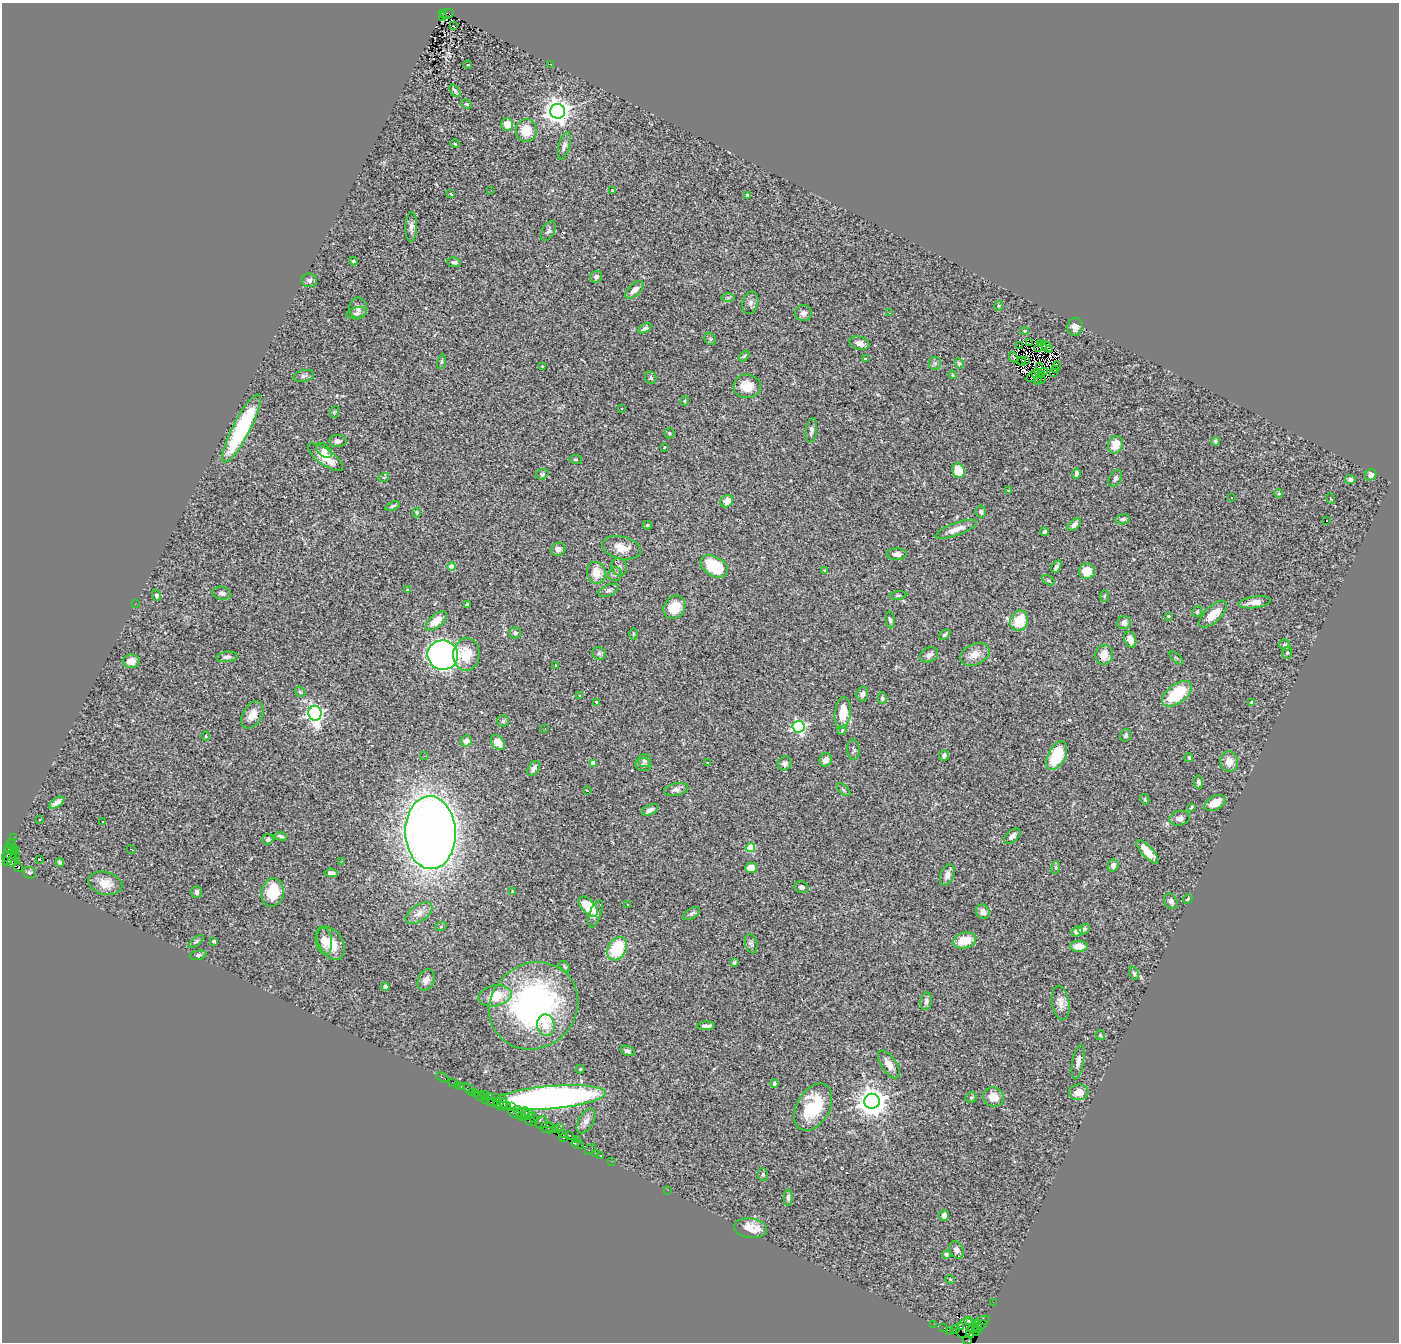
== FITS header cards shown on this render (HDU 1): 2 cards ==
NAXIS1  =                 1397
NAXIS2  =                 1340

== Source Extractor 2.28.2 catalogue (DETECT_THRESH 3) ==
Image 1397 x 1340 px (HDU 1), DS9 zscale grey, 1 PNG px = 1 image px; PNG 1401 x 1344 px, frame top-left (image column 1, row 1340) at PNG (2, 3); each listed source drawn as its Kron ellipse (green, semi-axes under 4 px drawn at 4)
Background 1.33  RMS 0.088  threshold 0.263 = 3 sigma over >= 5 px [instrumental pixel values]
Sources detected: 327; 4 with non-positive FLUX_AUTO (blend fragments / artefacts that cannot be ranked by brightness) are neither listed nor drawn; the other 323 listed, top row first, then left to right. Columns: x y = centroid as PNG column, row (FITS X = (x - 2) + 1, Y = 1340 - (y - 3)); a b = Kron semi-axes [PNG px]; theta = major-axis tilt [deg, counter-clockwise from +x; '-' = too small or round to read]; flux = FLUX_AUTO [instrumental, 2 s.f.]
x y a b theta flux
442 13 3 3 - 130
447 14 6 5 - 360
442 17 3 2 - 130
453 26 2 2 - 7.6
550 64 2 2 - 3.6
468 65 4 2 - 3.5
455 91 7 3 -53 13
467 104 5 3 - 6.9
558 111 7 7 - 6300
507 124 6 6 - 55
526 130 11 10 - 130
455 144 4 3 - 4.3
564 146 14 5 74 25
491 190 2 2 - 4.2
613 191 3 2 - 5.5
451 194 3 3 - 8.9
748 195 4 4 - 12
411 227 15 6 88 26
548 231 10 6 61 17
353 261 4 3 - 7.4
454 262 7 4 -9 14
596 277 6 5 - 22
309 280 8 7 - 16
634 290 11 6 42 42
728 298 7 4 1 11
750 303 11 7 74 24
998 306 5 3 - 6.6
358 308 10 9 - 29
356 313 10 6 11 20
803 313 8 8 - 21
890 313 3 2 - 4.9
1075 327 9 7 83 30
645 328 7 4 30 19
1025 331 4 3 - 6.4
710 339 6 5 - 11
859 343 10 6 -14 35
1029 343 3 2 - 4.3
1040 343 4 2 - 4.9
1019 345 2 2 - 4.2
1047 346 6 2 -36 4.5
1040 347 6 3 23 3.3
1049 350 4 2 - 12
744 356 6 3 45 7.6
1013 357 5 2 - 6.5
866 359 3 3 - 7.7
1022 361 4 3 - 5.4
1026 361 4 2 - 1.9
442 362 7 4 81 8.4
935 363 6 6 - 14
959 363 5 4 - 7.2
542 366 3 2 - 3.8
1057 366 4 2 - 10
1039 367 2 2 - 6.4
1055 369 3 2 - 4.9
1045 372 2 2 - 5.9
1053 372 3 2 - 3.1
1036 374 4 2 - 4.8
953 375 4 4 - 6.1
1041 375 3 2 - 9.3
304 376 10 5 12 16
1031 377 6 3 44 14
651 378 6 5 - 11
1041 379 2 2 - 3.9
1037 380 2 2 - 5.2
747 386 14 11 -1 110
685 401 5 2 - 5.8
621 408 3 2 - 9
334 412 6 3 71 7.3
241 428 38 8 62 650
811 430 12 5 83 21
669 433 5 5 - 8
338 441 9 6 -1 21
1216 441 4 4 - 10
1115 445 9 7 66 91
664 447 3 2 - 4.9
324 450 9 6 -42 25
326 457 21 8 -36 87
576 459 6 3 -9 5.9
958 471 7 6 - 120
542 474 6 5 - 9.6
1076 474 5 4 - 19
1371 475 6 5 - 27
384 477 5 3 - 5
1115 478 9 5 62 17
1350 480 5 4 - 20
1008 491 3 2 - 4.6
1279 493 4 4 - 11
1231 497 3 2 - 5.4
1330 498 5 2 - 5.6
727 501 6 6 - 69
393 506 7 3 20 11
981 512 6 5 - 13
417 513 5 3 - 7.5
1123 519 7 5 11 13
1327 520 2 2 - 5.8
647 525 4 3 - 8.7
1074 525 8 5 43 25
956 529 22 6 20 58
1045 532 4 3 - 12
622 548 20 11 -13 87
558 549 7 6 - 26
897 554 10 6 1 32
452 566 4 4 - 77
714 566 14 9 -31 320
619 567 8 8 - 21
1056 567 7 4 59 18
825 570 3 3 - 5.6
1087 571 8 7 - 62
596 573 11 9 -74 87
615 574 7 6 - 16
1048 580 7 4 -29 9.9
407 590 4 4 - 5.2
609 590 10 5 23 17
222 593 9 6 -10 19
156 595 6 4 -70 12
898 596 8 3 5 7.6
1104 596 6 3 88 6.7
1255 602 16 6 8 45
135 604 2 2 - 11
467 605 4 3 - 8.6
674 607 12 10 55 120
1197 612 5 4 - 10
1213 614 18 8 43 92
1168 616 3 2 - 6.6
890 620 8 4 -81 14
436 621 13 6 41 87
1019 621 10 8 67 160
1124 623 7 6 - 30
515 633 6 5 - 15
634 634 6 4 -89 6.5
945 635 6 4 38 9.2
1130 640 8 5 -69 54
1285 645 6 5 - 15
599 653 7 6 - 15
1287 653 6 5 - 8.7
466 654 16 13 87 110
975 654 15 10 22 63
443 655 15 14 - 2900
929 655 9 7 27 29
1104 655 10 8 78 77
227 657 10 5 6 21
1176 658 8 3 -44 6.8
131 661 8 7 - 39
556 665 3 2 - 6
300 692 6 4 -41 8.8
862 694 7 6 - 23
1177 694 17 9 37 280
580 696 3 3 - 5.4
882 698 5 4 - 12
597 702 3 3 - 12
1252 703 4 4 - 47
315 713 7 6 - 1900
843 713 16 8 84 140
252 715 15 9 60 61
503 721 6 6 - 11
799 727 6 6 - 1300
545 728 2 2 - 8
842 730 5 4 - 7.5
1126 735 6 5 - 16
206 736 5 4 - 7.2
466 741 6 5 - 38
498 742 8 6 -47 61
853 750 10 6 -89 13
944 755 5 4 - 16
424 756 3 2 - 6.1
1057 756 15 8 63 220
1189 758 4 4 - 13
826 760 7 6 - 42
644 761 6 6 - 13
1229 762 10 9 - 54
593 763 4 4 - 67
707 763 3 2 - 3.7
784 763 7 7 - 18
643 765 8 6 -10 19
534 768 8 5 58 30
1198 782 6 4 -83 16
676 790 12 6 11 24
844 790 8 4 -42 8.6
587 791 3 2 - 6.7
1145 799 5 4 - 6.5
57 802 9 4 34 34
1215 803 11 6 28 76
1191 807 4 2 - 6.7
650 810 8 5 27 26
1179 818 10 7 13 26
39 819 3 2 - 5.2
103 822 2 2 - 6.1
430 833 36 25 -88 8000
280 836 6 3 -20 12
1012 836 10 5 43 21
14 837 2 2 - 24
268 839 6 5 - 15
11 844 5 3 - 180
750 847 5 4 - 200
10 849 6 3 -34 130
131 849 4 3 - 6.8
1147 852 15 5 -47 79
7 853 9 3 72 430
10 856 12 3 55 530
15 856 6 3 -85 100
39 859 2 2 - 4
12 860 6 3 66 310
342 861 2 2 - 4.1
60 863 4 3 - 11
1113 865 6 5 - 26
19 867 4 3 - 650
1056 867 6 4 73 8.5
751 868 6 5 - 90
29 873 6 6 - 10
331 873 7 4 -6 18
947 875 11 6 69 33
105 883 17 11 -14 84
802 887 7 6 - 18
512 891 4 4 - 6.4
196 892 6 5 - 18
272 892 14 11 78 210
1188 899 5 4 - 8.3
1171 901 8 6 -60 20
628 905 3 3 - 13
588 907 12 6 -48 150
983 912 8 6 -56 31
419 913 15 8 35 47
692 913 9 5 33 14
595 914 14 6 71 28
441 926 6 3 21 6.9
1084 929 6 4 40 13
1077 931 6 5 - 37
965 940 12 8 15 140
196 941 9 4 38 9.8
214 941 4 4 - 11
324 941 14 8 -81 51
331 943 18 12 -58 110
751 944 10 6 -75 16
1079 946 9 5 -2 49
617 949 12 9 60 290
198 955 8 4 11 13
734 962 4 3 - 9.9
565 966 6 3 -50 7.6
1134 973 7 4 -69 10
426 980 11 8 67 38
385 987 4 4 - 18
495 996 16 10 12 140
926 1001 9 5 80 21
1061 1003 17 8 -82 46
534 1006 46 42 39 1600
546 1025 11 9 -79 68
706 1026 9 4 2 21
1100 1035 5 5 - 7.2
627 1051 7 5 -23 17
1078 1062 17 5 80 32
889 1064 16 7 -57 49
580 1069 4 4 - 5.2
442 1077 6 3 -29 35
452 1082 2 2 - 34
774 1083 4 4 - 12
457 1085 2 2 - 19
461 1087 3 3 - 120
469 1090 7 3 -45 63
472 1092 2 2 - 41
1079 1092 9 8 - 63
475 1094 4 2 - 140
484 1095 4 3 - 94
480 1096 5 3 - 61
489 1097 3 2 - 82
496 1097 2 2 - 41
993 1097 10 9 - 71
549 1098 56 11 5 3000
971 1098 6 5 - 9.4
485 1099 3 2 - 160
502 1099 2 2 - 95
872 1101 8 7 - 8000
492 1102 5 3 - 160
498 1105 3 2 - 79
502 1105 6 2 64 77
507 1106 2 2 - 89
511 1107 2 2 - 47
813 1107 25 16 60 310
519 1111 5 2 - 180
515 1113 8 3 -31 230
525 1113 6 4 -87 120
529 1114 4 3 - 380
521 1116 3 2 - 36
533 1118 6 4 -42 130
530 1121 7 3 -32 450
586 1121 13 7 59 38
541 1123 6 6 - 390
547 1127 7 5 6 350
559 1128 3 2 - 16
555 1129 2 2 - 35
551 1131 2 2 - 25
562 1134 3 2 - 28
570 1135 3 3 - 150
564 1138 4 3 - 120
577 1139 2 2 - 48
575 1143 4 2 - 83
578 1144 6 4 -11 150
590 1149 6 2 34 98
595 1153 2 2 - 41
601 1156 2 2 - 17
611 1161 2 2 - 22
763 1175 6 5 - 9
668 1190 2 2 - 89
788 1198 8 4 88 15
944 1215 5 5 - 29
750 1228 16 10 -8 100
956 1250 9 7 -64 26
946 1254 4 3 - 10
950 1279 5 3 - 4.2
993 1302 2 2 - 18
968 1320 4 3 - 7.8
982 1320 8 3 16 140
934 1324 2 2 - 31
981 1325 5 3 - 120
961 1327 3 3 - 110
973 1327 6 4 39 240
977 1327 7 3 -67 210
944 1328 2 2 - 27
965 1328 10 7 57 420
955 1329 5 2 - 58
950 1331 4 2 - 100
976 1331 4 3 - 35
970 1332 6 3 89 260
967 1340 5 4 - 43
At the frame edge (FLAGS 8, measured only in part): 1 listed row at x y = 967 1340
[4 non-positive-flux detections neither listed nor drawn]